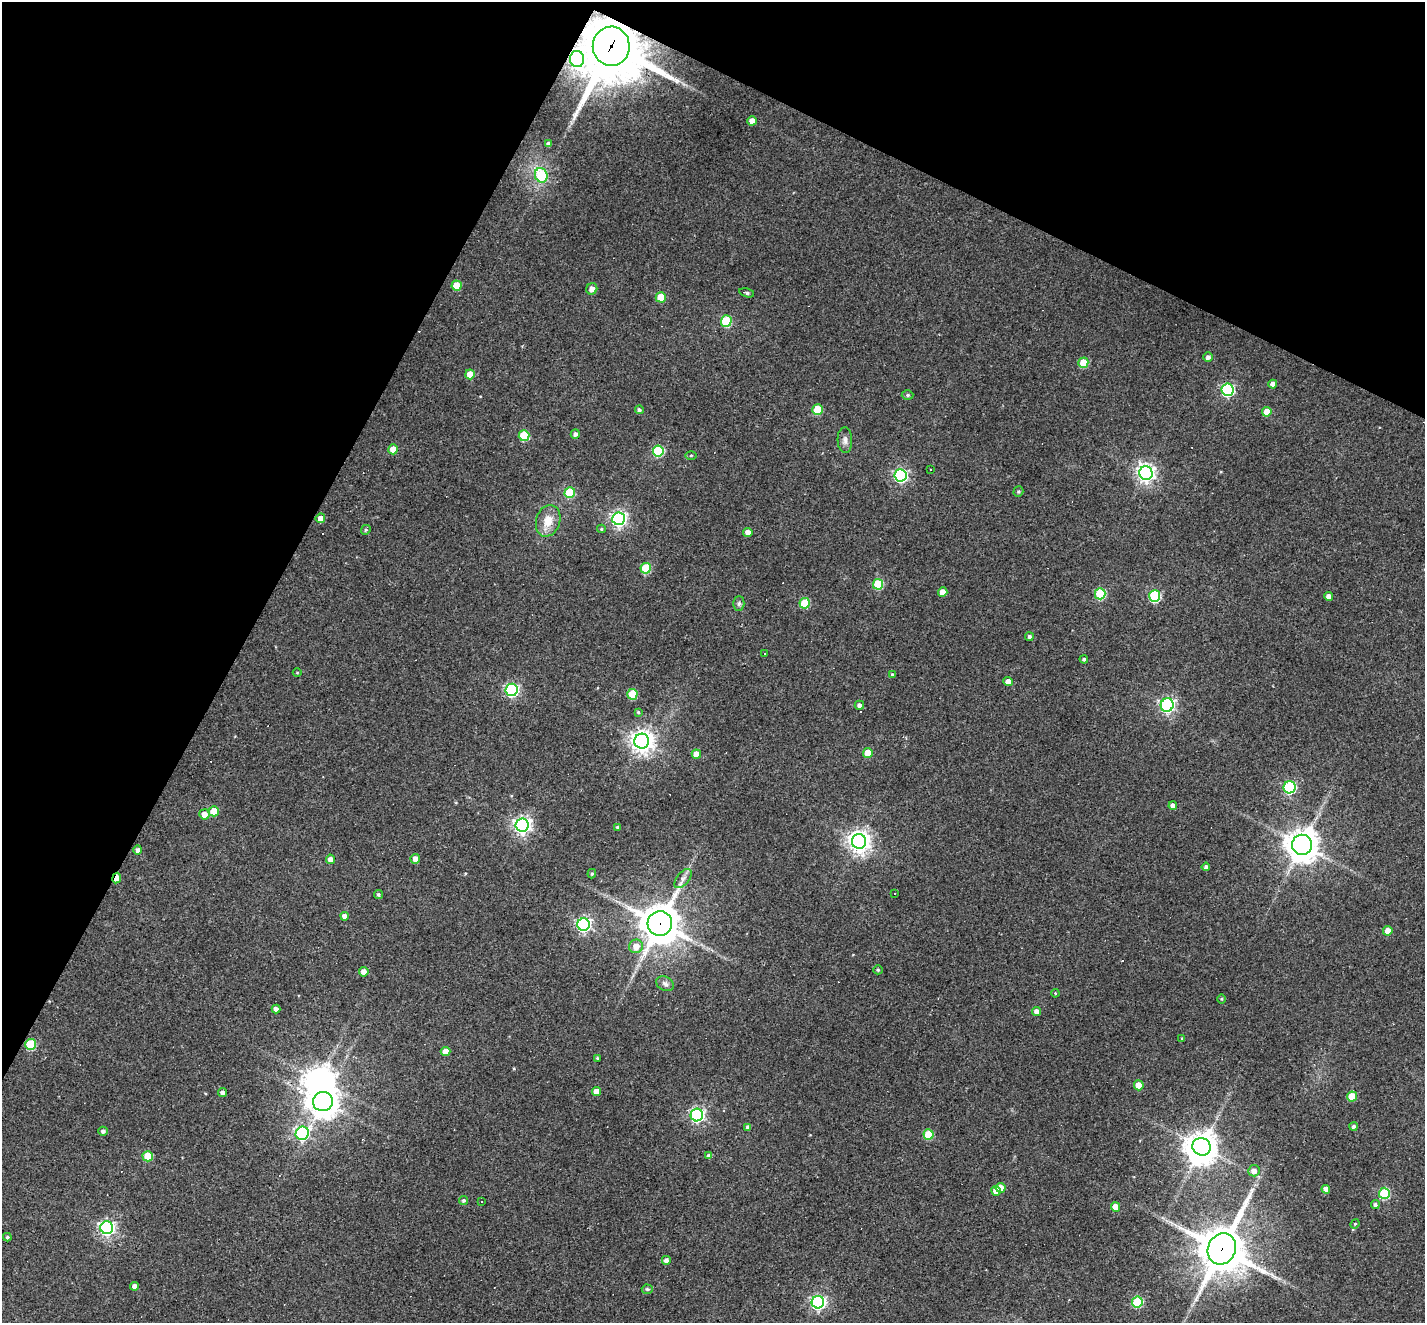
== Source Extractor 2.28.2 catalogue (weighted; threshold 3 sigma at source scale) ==
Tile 2 of 4 x 4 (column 2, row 1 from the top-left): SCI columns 1423-2845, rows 4241-5561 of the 5690 x 5702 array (HDU 1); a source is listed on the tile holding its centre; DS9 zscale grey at full resolution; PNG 1427 x 1325 px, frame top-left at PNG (2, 2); each listed source drawn as its Kron ellipse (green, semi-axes under 4 px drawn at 4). Shown black and unused: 27% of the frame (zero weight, under 3 of 4 exposures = <1% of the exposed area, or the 3 px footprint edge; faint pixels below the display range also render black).
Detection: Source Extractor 2.28.2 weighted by HDU 2 'WHT'; one run over the whole footprint, this tile lists its part. Background 0.0564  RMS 0.0047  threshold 0.0211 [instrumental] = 3 sigma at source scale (4.5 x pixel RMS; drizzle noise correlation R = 1.50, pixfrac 1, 0.05/0.05 arcsec/px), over >= 5 px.
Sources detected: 130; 2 inside a brighter object's white glare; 4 cosmic-ray / hot-pixel residue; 1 long thin detection or spike segment (spike, bleed or trail) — neither listed nor drawn; the other 123 listed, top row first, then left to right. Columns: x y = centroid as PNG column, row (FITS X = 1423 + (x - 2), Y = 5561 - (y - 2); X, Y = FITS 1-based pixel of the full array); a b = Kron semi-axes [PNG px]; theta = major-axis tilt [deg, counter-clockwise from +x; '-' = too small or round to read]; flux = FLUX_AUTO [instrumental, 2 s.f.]
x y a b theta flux
611 46 19 18 - 3400
577 59 8 7 - 120
752 121 4 4 - 3.5
549 144 4 4 - 2.1
541 175 7 6 - 21
457 285 5 5 - 9.7
592 289 6 5 - 2.6
747 293 8 4 -14 0.97
661 297 5 5 - 9.3
726 321 5 5 - 31
1208 357 5 4 - 1.7
1083 363 5 5 - 12
470 374 5 5 - 5.5
1273 384 4 4 - 2.7
1228 390 6 6 - 74
908 395 6 4 3 0.87
639 410 4 4 - 1.1
817 410 5 5 - 17
1267 412 5 4 - 6.3
575 434 5 4 - 1.5
524 436 5 5 - 23
845 440 13 7 -87 2.3
393 449 5 5 - 6.4
658 451 5 5 - 33
691 455 5 3 - 0.48
931 470 3 2 - 0.53
1146 473 7 6 - 190
900 475 6 6 - 84
1018 491 5 5 - 0.69
570 493 5 5 - 26
320 518 5 4 - 2.7
619 519 6 6 - 130
548 521 16 12 73 6.9
601 529 4 4 - 0.62
366 530 5 4 - 0.66
748 533 4 4 - 4.3
646 568 5 5 - 24
878 584 5 5 - 24
943 592 5 4 - 4.9
1100 594 5 5 - 33
1155 596 6 5 - 44
1329 596 4 4 - 2.7
805 603 5 5 - 21
739 604 7 5 89 1
1029 637 4 4 - 1.1
764 653 3 3 - 2.6
1084 659 4 3 - 0.89
297 673 4 3 - 0.37
892 675 4 3 - 0.81
1008 682 4 4 - 3.6
512 690 6 6 - 82
632 694 5 5 - 20
859 705 4 4 - 1.8
1167 705 7 6 - 120
638 712 3 3 - 0.51
642 741 7 7 - 340
868 753 5 5 - 10
696 754 5 4 - 6.6
1290 787 6 6 - 54
1173 806 4 4 - 2.3
214 811 5 5 - 11
204 814 5 5 - 4.5
522 825 6 6 - 180
618 827 4 4 - 0.74
859 841 7 7 - 340
1302 845 10 10 - 710
138 850 5 4 - 1.7
330 859 5 4 - 2.8
415 859 5 4 - 3
1206 867 4 4 - 1.3
592 874 5 4 - 0.57
117 878 5 3 - 7.2
683 879 11 6 51 2.3
378 894 4 4 - 0.82
894 894 3 3 - 1.3
345 916 4 4 - 2.8
660 924 12 12 - 1200
584 925 6 6 - 110
1388 931 5 5 - 5.7
636 946 7 6 - 4.5
878 970 4 4 - 0.69
364 972 5 4 - 3.3
665 984 9 7 -25 1.7
1055 993 4 3 - 0.4
1222 999 4 3 - 0.46
276 1009 4 4 - 2.4
1037 1011 4 4 - 2.6
1182 1038 4 3 - 0.49
30 1044 5 5 - 26
445 1051 5 4 - 5.8
597 1058 3 3 - 0.44
1139 1085 5 5 - 7.7
596 1092 4 4 - 3.7
223 1093 4 4 - 1.8
1352 1096 5 5 - 14
323 1101 10 9 - 590
697 1115 6 6 - 100
1353 1126 4 4 - 0.99
748 1127 4 4 - 1.7
103 1131 5 4 - 1.2
302 1133 7 6 - 72
928 1134 5 5 - 17
1202 1147 9 8 - 690
148 1156 5 5 - 14
709 1156 4 4 - 1.9
1254 1171 6 5 - 2.8
1001 1188 5 5 - 7.3
1326 1189 4 4 - 3.1
996 1191 5 5 - 4.5
1384 1193 5 5 - 37
463 1201 5 4 - 0.83
482 1202 3 3 - 2.1
1375 1205 4 4 - 1
1115 1207 4 4 - 7.2
1355 1224 5 4 - 0.52
107 1228 6 6 - 140
7 1237 4 3 - 0.67
1222 1249 16 13 64 1800
666 1260 4 4 - 1.6
135 1286 4 4 - 2.4
647 1289 5 4 - 0.69
818 1302 6 6 - 120
1137 1302 5 5 - 32
Overlapping masked pixels (flux is a lower limit): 5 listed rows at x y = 611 46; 577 59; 117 878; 660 924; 1222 1249